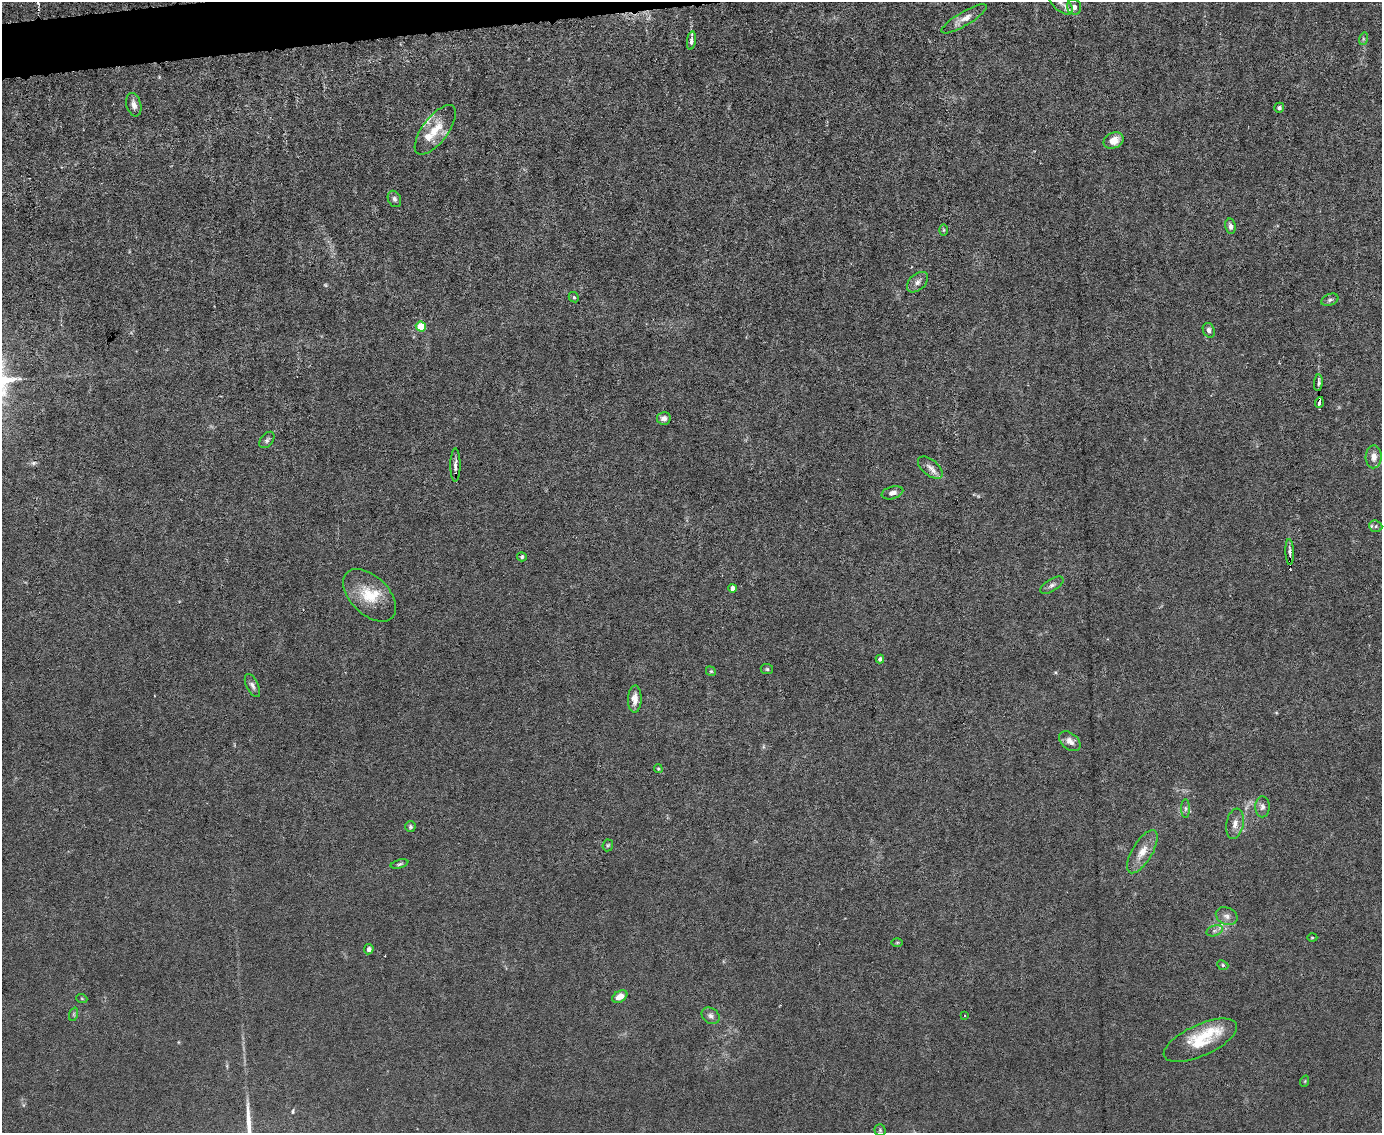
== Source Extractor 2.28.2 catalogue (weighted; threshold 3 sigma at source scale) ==
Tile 8 of 3 x 4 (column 2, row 3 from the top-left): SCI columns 1612-2991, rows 1132-2262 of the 4496 x 4523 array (HDU 1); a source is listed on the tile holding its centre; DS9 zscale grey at full resolution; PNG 1384 x 1135 px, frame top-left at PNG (2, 2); each listed source drawn as its Kron ellipse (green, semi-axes under 4 px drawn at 4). Shown black and unused: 2% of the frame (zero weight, under 3 of 6 exposures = <1% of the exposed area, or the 3 px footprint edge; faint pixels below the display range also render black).
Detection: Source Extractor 2.28.2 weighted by HDU 2 'WHT'; one run over the whole footprint, this tile lists its part. Background 0.0185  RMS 0.0027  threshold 0.0112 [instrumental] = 3 sigma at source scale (4.09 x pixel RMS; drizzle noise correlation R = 1.36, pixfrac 0.8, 0.05/0.05 arcsec/px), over >= 5 px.
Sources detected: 68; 1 too faint to see at this stretch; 1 cosmic-ray / hot-pixel residue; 1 long thin detection or spike segment (spike, bleed or trail) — neither listed nor drawn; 6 inside a brighter listed object's ellipse — not listed separately; the other 59 listed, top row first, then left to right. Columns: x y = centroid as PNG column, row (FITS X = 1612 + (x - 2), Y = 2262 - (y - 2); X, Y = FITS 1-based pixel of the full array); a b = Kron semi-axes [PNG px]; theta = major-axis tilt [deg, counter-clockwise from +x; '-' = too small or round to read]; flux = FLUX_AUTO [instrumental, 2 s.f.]
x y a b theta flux
1060 2 16 7 -45 2.2
1074 7 7 7 - 1.1
964 19 26 7 31 2.3
1363 39 6 4 73 0.39
691 41 9 4 82 0.82
134 105 12 7 -75 1.5
1279 108 5 4 - 0.66
435 130 30 12 53 6
1113 140 10 7 24 2.8
394 199 8 6 -66 0.75
1230 226 8 5 -79 0.91
944 230 6 4 90 0.34
918 282 12 8 43 1.4
574 297 5 4 - 0.4
1330 300 9 5 22 0.62
421 326 5 5 - 8.6
1209 330 7 6 - 0.94
1318 383 8 3 84 0.69
1319 402 5 3 - 1.1
664 418 7 6 - 1.1
267 440 9 6 50 0.68
1374 457 11 8 87 2
455 465 16 5 90 1.2
930 468 15 8 -39 1.7
892 493 11 6 16 1.3
1376 526 7 5 -21 0.61
1290 552 13 4 -87 0.86
522 557 5 4 - 0.41
1052 585 13 6 31 0.99
733 588 4 4 - 1.9
370 595 32 19 -44 8.1
880 659 4 4 - 0.8
767 669 6 5 - 0.43
711 671 5 4 - 0.31
252 686 12 6 -64 0.97
635 699 14 7 88 2.2
1070 741 12 8 -38 1.6
658 769 4 3 - 0.3
1262 807 10 7 88 1
1185 808 9 4 90 0.63
1235 824 15 8 80 2
410 827 5 5 - 0.48
608 845 6 5 - 0.41
1142 852 24 10 59 3.8
399 864 9 4 16 0.46
1227 916 11 8 -25 1.3
1215 931 8 5 19 0.8
1312 938 5 3 - 0.26
897 943 6 4 1 0.3
369 949 5 4 - 0.86
1223 965 6 4 -24 0.39
620 997 8 5 32 2.1
82 999 5 3 - 0.23
74 1014 7 4 72 0.44
711 1016 10 7 -36 1
964 1016 3 2 - 0.2
1200 1040 40 15 24 10
1305 1081 6 3 72 0.27
880 1130 5 5 - 0.39
Isophote crosses this tile's border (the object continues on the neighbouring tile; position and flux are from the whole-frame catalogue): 1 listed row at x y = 1060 2